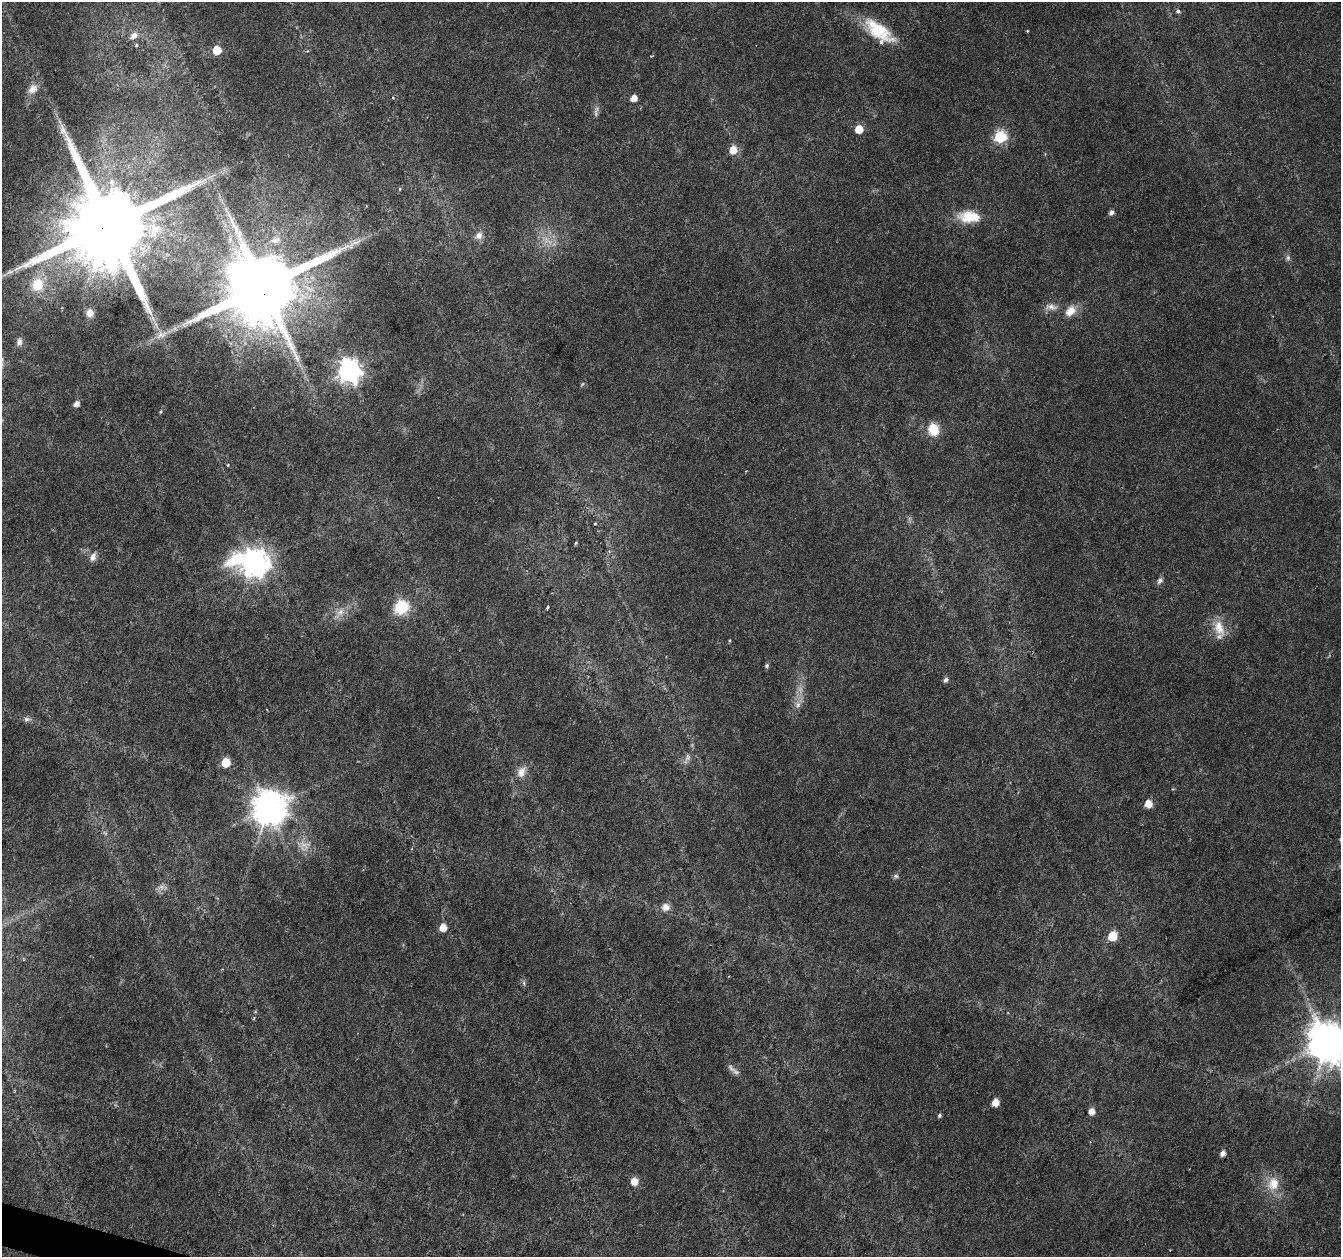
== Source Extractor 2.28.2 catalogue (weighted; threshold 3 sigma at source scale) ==
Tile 7 of 4 x 4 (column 3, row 2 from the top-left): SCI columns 2677-4015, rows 2729-3983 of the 5361 x 5519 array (HDU 1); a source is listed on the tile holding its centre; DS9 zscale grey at full resolution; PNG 1343 x 1259 px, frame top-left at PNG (2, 2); no overlay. Shown black and unused: <1% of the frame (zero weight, under 3 of 6 exposures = <1% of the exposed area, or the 3 px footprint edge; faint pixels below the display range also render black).
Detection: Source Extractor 2.28.2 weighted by HDU 2 'WHT'; one run over the whole footprint, this tile lists its part. Background 0.0165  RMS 0.0018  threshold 0.00718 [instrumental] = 3 sigma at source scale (4.09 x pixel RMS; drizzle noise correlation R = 1.36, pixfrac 0.8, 0.0396/0.0396 arcsec/px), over >= 5 px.
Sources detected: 69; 4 too faint to see at this stretch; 1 inside a brighter object's white glare — not listed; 1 inside a brighter listed object's ellipse — not listed separately; the other 63 listed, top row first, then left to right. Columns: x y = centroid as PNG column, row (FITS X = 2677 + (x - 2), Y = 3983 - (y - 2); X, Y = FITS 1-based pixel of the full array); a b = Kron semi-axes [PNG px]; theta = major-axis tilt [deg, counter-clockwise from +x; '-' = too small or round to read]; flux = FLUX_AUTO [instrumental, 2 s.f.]
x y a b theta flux
1178 11 6 5 - 0.37
878 30 42 17 -37 7.2
1027 31 3 2 - 0.19
134 35 12 9 39 1.1
136 45 5 4 - 0.21
217 50 5 5 - 5.1
33 89 15 10 42 1.5
634 98 5 5 - 1.5
60 122 7 4 -71 0.39
859 129 5 5 - 4.2
1000 137 6 6 - 26
733 150 6 6 - 2.4
400 189 5 3 - 0.17
1111 212 5 4 - 0.69
969 217 25 13 -2 4.6
109 225 25 21 68 4300
479 235 11 9 57 1
275 240 15 9 13 1.6
1288 258 7 5 70 0.39
10 272 13 6 19 0.93
38 285 20 17 78 5.7
263 286 21 19 53 2600
1051 307 17 8 -7 1.2
1070 311 15 10 46 2
90 313 8 7 - 1.4
161 335 19 8 20 1.6
19 342 12 8 79 0.8
349 371 8 8 - 150
76 404 5 5 - 0.88
160 412 5 3 - 0.15
933 429 12 10 -75 3.7
595 524 4 3 - 0.15
576 543 4 4 - 0.2
93 557 10 7 67 0.99
254 563 12 9 -9 230
1160 581 9 7 52 0.55
402 607 6 6 - 31
547 607 4 3 - 0.39
340 612 12 10 39 1.3
1219 628 24 13 -69 3
767 665 5 5 - 0.32
946 680 6 5 - 0.55
798 705 10 7 79 0.9
27 719 9 6 -1 0.52
687 758 17 7 66 0.99
226 762 5 5 - 5.3
521 772 16 10 66 1.6
1148 803 5 5 - 2.7
269 808 10 10 - 450
304 845 18 13 11 2
896 876 7 6 - 0.35
666 907 11 10 - 1.1
443 927 5 5 - 2.7
1113 936 6 5 - 6.5
524 983 7 4 -72 0.28
1328 1042 11 11 - 690
731 1068 15 6 -46 0.76
995 1102 5 5 - 2.6
1092 1111 5 5 - 1.4
939 1116 5 4 - 0.29
1223 1153 5 4 - 0.83
634 1181 6 5 - 2.3
1273 1183 18 15 66 3.2
Overlapping masked pixels (flux is a lower limit): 2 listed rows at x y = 109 225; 263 286
Isophote crosses this tile's border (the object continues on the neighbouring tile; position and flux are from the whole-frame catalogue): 1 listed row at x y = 1328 1042